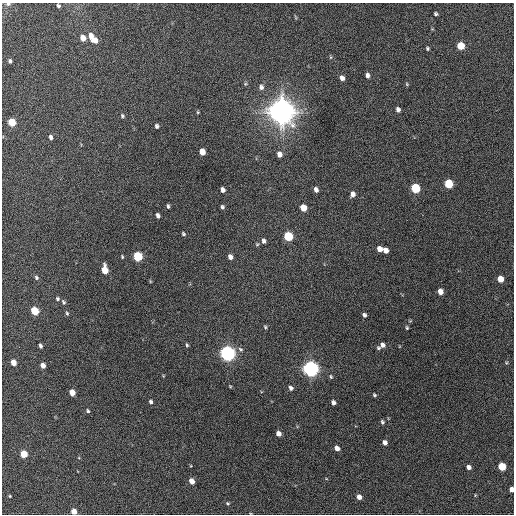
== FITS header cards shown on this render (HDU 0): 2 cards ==
NAXIS1  =                  512 / Axis length
NAXIS2  =                  512 / Axis length

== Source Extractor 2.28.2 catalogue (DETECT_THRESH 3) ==
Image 512 x 512 px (HDU 0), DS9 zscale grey, 1 PNG px = 1 image px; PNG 516 x 516 px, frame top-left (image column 1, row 512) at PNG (2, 3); no overlay
Background 232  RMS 15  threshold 44.7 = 3 sigma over >= 5 px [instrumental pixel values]
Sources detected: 85; all 85 listed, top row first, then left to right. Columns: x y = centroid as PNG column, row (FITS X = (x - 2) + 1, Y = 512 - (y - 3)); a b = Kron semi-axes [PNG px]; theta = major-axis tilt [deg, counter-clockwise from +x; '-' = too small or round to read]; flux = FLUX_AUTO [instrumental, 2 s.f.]
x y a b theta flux
8 4 7 4 10 2.3e+03
58 6 4 3 - 1.6e+03
436 14 4 3 - 1.7e+03
295 17 6 3 -70 9.8e+02
91 36 8 5 -80 6.8e+03
83 38 5 4 - 9.6e+03
95 40 5 5 - 5.9e+03
461 46 5 5 - 2.8e+04
427 48 4 4 - 1.5e+03
331 57 5 4 - 1.1e+03
10 61 5 4 - 1.9e+03
367 75 6 4 -83 3.1e+03
342 78 5 5 - 4.2e+03
407 84 5 4 - 1.1e+03
261 87 7 6 - 3.4e+03
398 110 5 4 - 3.1e+03
281 111 9 8 - 1.9e+06
198 112 4 4 - 9.5e+02
122 116 6 5 - 1.7e+03
12 122 5 5 - 2.9e+04
157 126 5 4 - 2.1e+03
50 137 6 4 -80 3.0e+03
202 152 5 5 - 1.1e+04
279 154 6 5 - 5.7e+03
449 184 6 5 - 4.0e+04
415 188 6 5 - 5.6e+04
223 190 5 4 - 3.8e+03
316 190 5 4 - 3.6e+03
353 194 6 5 - 4.3e+03
168 206 5 3 - 1.7e+03
222 207 4 3 - 1.8e+03
303 208 6 5 - 1.4e+04
158 215 5 4 - 2.9e+03
183 234 6 4 -55 1.4e+03
288 236 6 5 - 5.4e+04
263 241 6 4 -85 2.7e+03
257 244 5 4 - 1.3e+03
379 249 5 5 - 6.6e+03
385 250 5 4 - 6.2e+03
138 256 6 5 - 6.2e+04
122 257 4 3 - 1.1e+03
230 257 5 5 - 4.3e+03
105 270 7 5 -82 1.9e+04
36 277 5 4 - 1.8e+03
500 279 5 5 - 1.2e+04
150 281 5 3 - 8.4e+02
440 291 5 4 - 7.8e+03
57 299 5 5 - 1.7e+03
63 302 8 5 -61 1.9e+03
35 311 5 5 - 3.3e+04
67 313 6 5 - 1.6e+03
364 315 5 4 - 2.3e+03
265 327 5 4 - 1.4e+03
407 328 4 3 - 1.2e+03
187 345 5 3 - 1.3e+03
382 345 5 5 - 3.9e+03
40 346 4 3 - 2.4e+03
378 348 5 4 - 1.6e+03
240 349 8 6 -48 2.4e+03
227 353 6 6 - 4.7e+05
13 362 5 4 - 1.1e+04
506 363 4 4 - 1.1e+03
43 365 5 4 - 6.1e+03
311 369 6 6 - 5.5e+05
331 377 6 4 -74 1.5e+03
230 386 4 3 - 9.3e+02
291 388 6 5 - 3.0e+03
72 392 5 4 - 1.2e+04
374 395 4 3 - 1.4e+03
151 402 5 4 - 2.1e+03
333 402 5 4 - 3.1e+03
88 411 5 4 - 1.6e+03
382 422 5 4 - 1.9e+03
279 434 5 4 - 6.3e+03
385 442 5 4 - 4.5e+03
337 448 5 4 - 5.8e+03
24 454 5 4 - 2.6e+04
502 466 5 5 - 3.1e+04
469 467 4 4 - 4.3e+03
192 481 5 4 - 1.0e+04
511 489 4 4 - 6.5e+03
10 496 3 3 - 1.0e+03
359 497 5 4 - 5.8e+03
227 503 5 4 - 1.2e+03
74 511 5 4 - 1.2e+04
At the frame edge (FLAGS 8, measured only in part): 3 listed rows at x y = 8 4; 511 489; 74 511